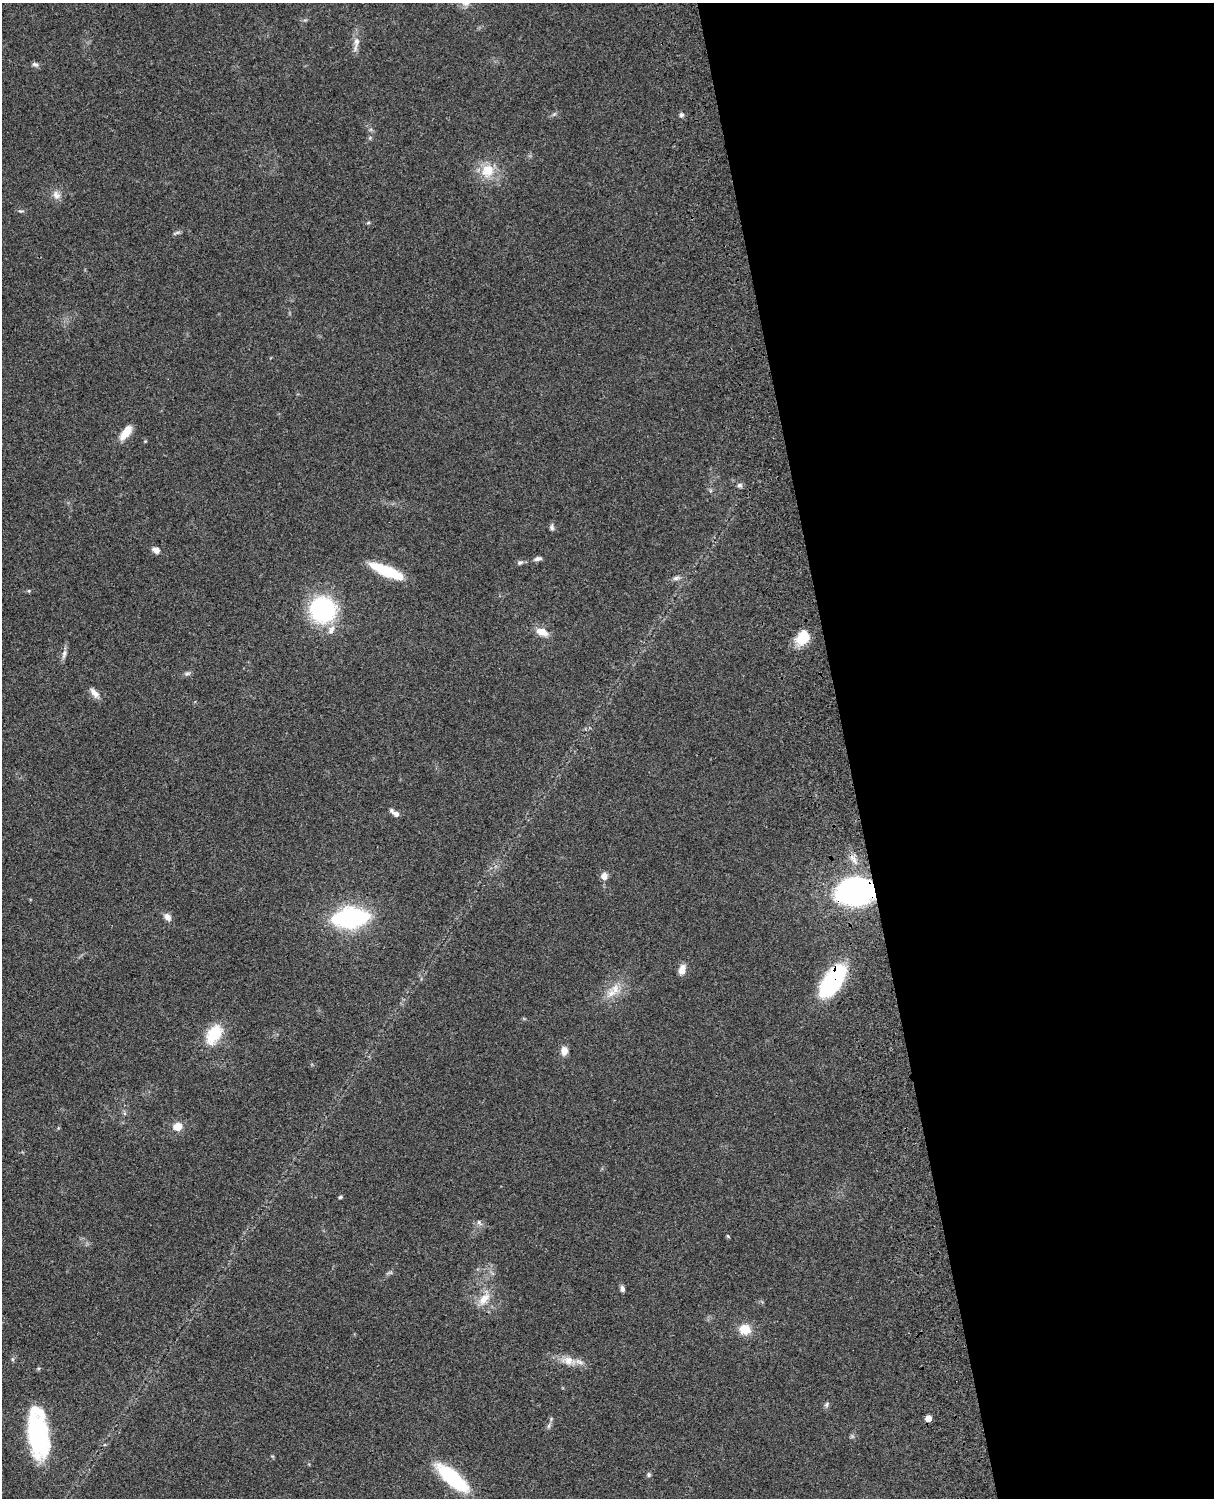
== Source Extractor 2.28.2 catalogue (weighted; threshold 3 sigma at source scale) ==
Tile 8 of 4 x 3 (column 4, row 2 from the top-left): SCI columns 3757-4968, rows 1773-3268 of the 5087 x 4927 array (HDU 1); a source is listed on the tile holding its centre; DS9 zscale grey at full resolution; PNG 1216 x 1500 px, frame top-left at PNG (2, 3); no overlay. Shown black and unused: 30% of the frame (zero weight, under 3 of 4 exposures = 6% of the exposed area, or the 3 px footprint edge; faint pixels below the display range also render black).
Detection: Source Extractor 2.28.2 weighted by HDU 2 'WHT'; one run over the whole footprint, this tile lists its part. Background 0.0986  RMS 0.0064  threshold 0.0289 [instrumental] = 3 sigma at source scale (4.5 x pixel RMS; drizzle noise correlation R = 1.50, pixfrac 1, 0.05/0.05 arcsec/px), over >= 5 px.
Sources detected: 52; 1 too faint to see at this stretch — not listed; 2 inside a brighter listed object's ellipse — not listed separately; the other 49 listed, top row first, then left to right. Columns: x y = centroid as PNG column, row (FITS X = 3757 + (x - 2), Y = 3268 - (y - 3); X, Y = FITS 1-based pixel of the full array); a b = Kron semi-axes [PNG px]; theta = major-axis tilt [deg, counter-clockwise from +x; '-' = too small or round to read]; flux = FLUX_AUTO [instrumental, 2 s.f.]
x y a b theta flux
356 43 25 6 80 4.9
35 64 9 6 -22 1.8
681 115 6 5 - 1.3
488 171 19 18 - 15
56 195 12 9 -53 4.3
21 211 8 4 0 1.2
368 223 6 3 19 0.73
177 233 11 4 16 1.4
126 433 19 8 54 8.4
739 485 7 5 -13 1.6
552 527 9 6 -89 1.7
156 550 9 6 -24 3.5
538 559 10 5 11 2.2
520 562 8 6 24 1.6
386 571 35 10 -23 28
676 578 10 6 15 2
29 591 5 4 - 0.77
323 610 20 19 - 86
331 630 15 8 67 4.7
542 632 14 8 -19 7.5
803 637 17 13 56 15
64 654 14 6 81 2.8
187 674 9 4 1 1.4
94 693 16 7 -50 4
396 814 10 7 -24 2.5
853 859 16 6 -55 4.3
604 876 7 6 - 4.5
856 891 24 18 6 190
168 917 11 8 -53 3.2
350 918 22 12 5 130
682 969 12 7 75 4.8
833 981 38 17 56 65
615 989 15 12 -70 7.9
214 1034 29 17 59 19
564 1051 10 8 85 4.7
178 1127 9 8 - 7.7
340 1197 5 4 - 0.93
479 1223 9 5 -53 1.7
728 1236 5 4 - 0.69
622 1289 8 5 -73 1.9
484 1299 21 11 47 8.8
745 1329 13 11 -22 10
568 1360 16 11 -12 7.2
826 1404 7 6 - 1.4
928 1418 5 5 - 7.6
549 1426 9 4 81 1.5
38 1433 47 18 -83 90
649 1475 7 5 88 1.1
452 1478 31 11 -41 65
Overlapping masked pixels (flux is a lower limit): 2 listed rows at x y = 856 891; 833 981